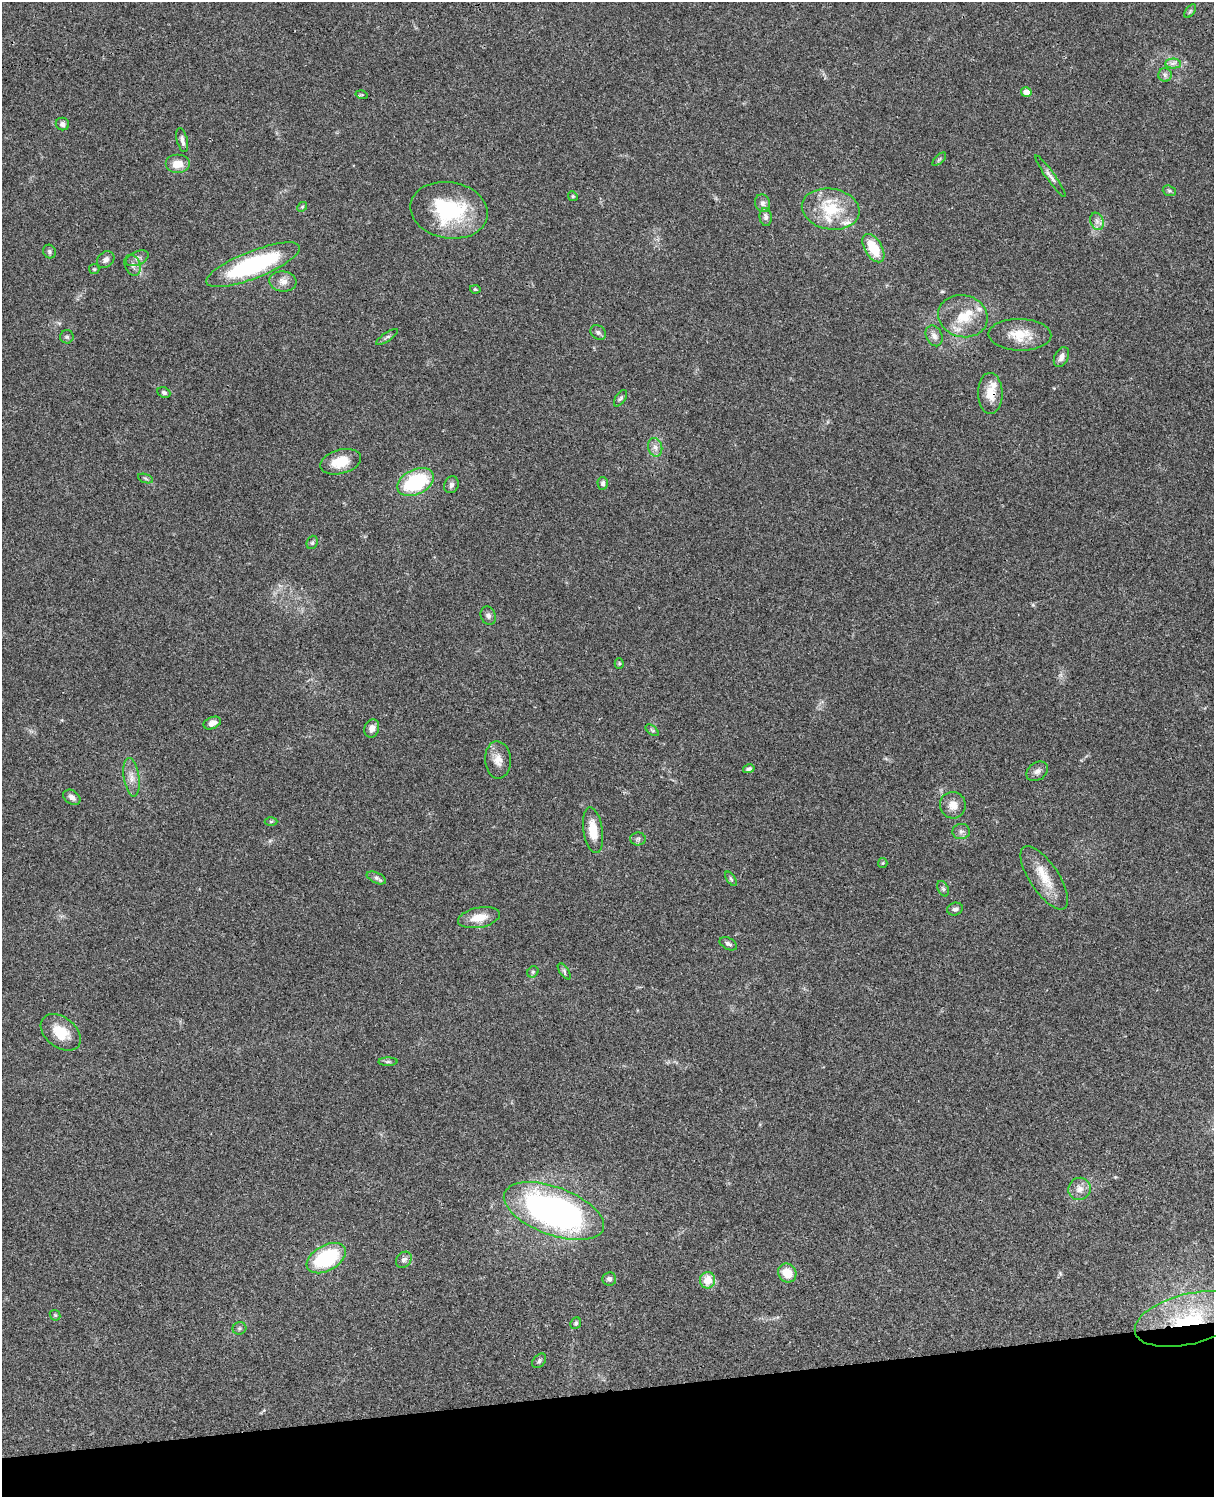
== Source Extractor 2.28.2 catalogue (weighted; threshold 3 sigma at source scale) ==
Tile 10 of 4 x 3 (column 2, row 3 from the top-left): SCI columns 1333-2544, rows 278-1772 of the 5086 x 4928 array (HDU 1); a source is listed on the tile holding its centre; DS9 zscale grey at full resolution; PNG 1216 x 1499 px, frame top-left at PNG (2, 2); each listed source drawn as its Kron ellipse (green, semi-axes under 4 px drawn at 4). Shown black and unused: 7% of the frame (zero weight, under 3 of 4 exposures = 6% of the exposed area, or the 3 px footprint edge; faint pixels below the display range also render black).
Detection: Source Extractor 2.28.2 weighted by HDU 2 'WHT'; one run over the whole footprint, this tile lists its part. Background 0.075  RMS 0.0057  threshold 0.0257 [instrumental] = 3 sigma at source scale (4.5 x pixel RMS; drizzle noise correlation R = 1.50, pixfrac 1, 0.05/0.05 arcsec/px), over >= 5 px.
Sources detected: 88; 5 inside a brighter listed object's ellipse — not listed separately; the other 83 listed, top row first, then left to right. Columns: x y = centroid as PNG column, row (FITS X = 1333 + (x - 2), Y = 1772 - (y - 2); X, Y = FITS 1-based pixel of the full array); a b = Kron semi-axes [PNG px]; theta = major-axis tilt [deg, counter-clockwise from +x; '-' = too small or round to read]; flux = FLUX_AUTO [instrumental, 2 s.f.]
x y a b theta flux
1190 11 8 4 53 1.1
1173 63 7 5 1 1.8
1165 75 7 7 - 1.5
1026 92 5 5 - 4.2
362 95 6 4 -16 0.68
62 124 7 6 - 2
182 140 12 5 -76 2.2
939 159 8 3 45 0.92
177 164 12 9 0 7.2
1050 176 25 4 -54 2.8
1169 191 7 5 -20 1.1
573 196 5 4 - 0.75
763 203 9 7 -74 2.2
302 207 5 4 - 0.7
831 209 29 20 -9 23
449 210 39 28 -10 45
766 217 9 6 -83 1.9
1097 221 9 6 -69 2.4
873 248 15 8 -59 16
49 251 7 6 - 1.2
137 258 12 7 25 2.4
106 260 9 7 41 2.1
133 265 11 7 -70 2.8
253 265 50 13 21 69
94 269 5 5 - 0.68
283 281 13 10 -7 4.2
475 289 5 4 - 0.98
963 316 25 21 -14 17
598 333 8 6 -40 1.6
1020 335 31 16 -2 14
934 336 11 8 -64 3
67 337 7 6 - 1.2
387 337 13 4 34 1.4
1061 357 11 6 64 3.1
164 392 7 5 -24 1.4
990 393 20 12 -89 8.9
620 398 9 5 56 1.2
655 447 9 7 -75 2.6
341 462 21 12 15 13
145 478 8 3 -19 0.95
416 482 19 12 26 44
603 483 6 5 - 1.3
451 485 8 7 - 1.9
312 542 7 5 69 0.99
488 616 9 7 -68 1.9
619 663 5 4 - 0.68
212 723 9 5 23 3.5
372 728 9 7 70 3.4
652 730 7 4 -37 0.91
498 760 18 13 -87 5.9
749 769 6 4 14 1.3
1037 771 12 8 36 2.8
131 777 19 7 -82 4.9
72 797 9 6 -37 2.6
953 805 13 12 - 5.6
271 822 6 4 1 0.73
593 830 23 9 -82 10
961 832 8 7 - 2
638 839 8 6 1 1.3
883 863 5 4 - 0.63
376 878 10 5 -25 1.6
1044 878 37 14 -56 14
731 879 8 4 -54 0.9
943 889 8 5 -63 1.3
955 909 8 6 16 1.9
479 918 21 10 11 8.6
728 944 9 5 -27 1.5
564 971 9 4 -56 1.1
533 972 6 5 - 0.94
61 1032 22 15 -38 14
388 1062 9 4 0 1
1079 1189 11 11 - 4.4
554 1211 52 24 -20 200
326 1258 21 12 29 44
404 1260 9 7 48 2
787 1273 10 9 - 9.4
609 1279 7 6 - 1.8
708 1280 8 7 - 9.3
55 1315 6 4 -44 0.72
1189 1319 56 25 14 54
576 1323 6 5 - 1.1
239 1328 7 6 - 1.3
539 1361 8 6 47 1.3
Overlapping masked pixels (flux is a lower limit): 2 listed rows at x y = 990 393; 1189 1319